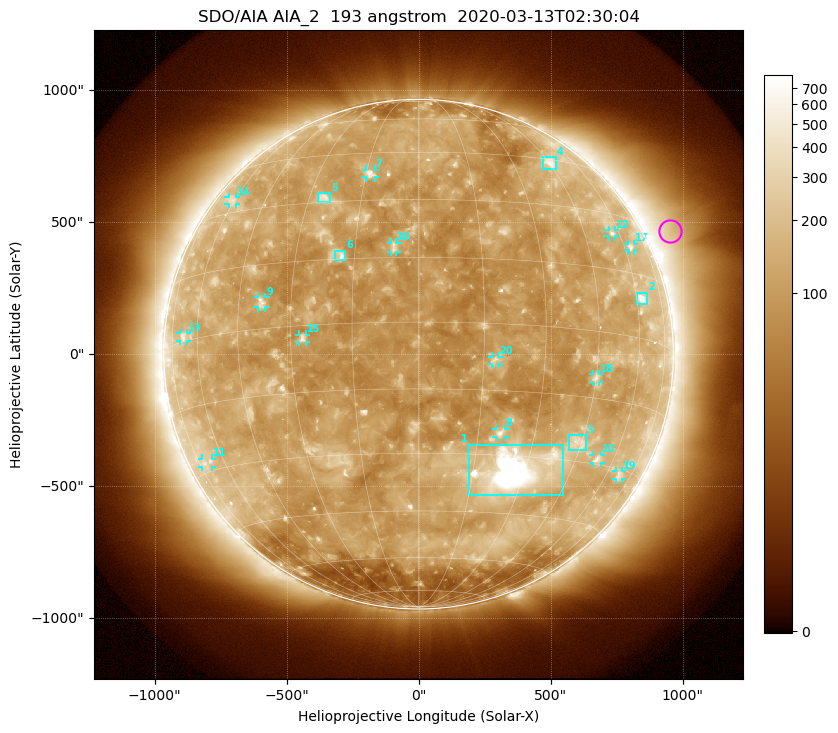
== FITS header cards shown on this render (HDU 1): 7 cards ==
TELESCOP= 'SDO/AIA'
INSTRUME= 'AIA_2'
WAVELNTH=                  193
WAVEUNIT= 'angstrom'
DATE-OBS= '2020-03-13T02:30:04.84'
CTYPE1  = 'HPLN-TAN'
CTYPE2  = 'HPLT-TAN'

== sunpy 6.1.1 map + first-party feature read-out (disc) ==
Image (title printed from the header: SDO/AIA AIA_2  193 angstrom  2020-03-13T02:30:04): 1024 x 1024 px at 2.4 arcsec/px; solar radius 965 arcsec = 402 px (full disc in frame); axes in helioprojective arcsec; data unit not stated in the header (colour bar unlabelled)
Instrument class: DISC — disc imager (sunpy class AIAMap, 193 A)
Bright regions (active regions / flare kernels): reference = the median radial profile (limb darkening/brightening removed); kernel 9 px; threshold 5 sigma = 171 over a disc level ~108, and >= 1.15x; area >= 12 px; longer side >= 10 px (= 24 arcsec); searched inside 0.97 R_sun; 26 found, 20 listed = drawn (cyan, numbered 1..; 14 of them under ~33 arcsec drawn as corner ticks so the feature stays visible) (cap 20 boxes per figure: the strongest are kept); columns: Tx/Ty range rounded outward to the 5 arcsec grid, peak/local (2 s.f.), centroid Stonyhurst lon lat
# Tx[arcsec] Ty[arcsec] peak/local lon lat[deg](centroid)
1 190..550 -535..-340 18 +27 -33
2 825..870 190..235 6.6 +63 +9
3 570..635 -365..-305 3.6 +44 -26
4 470..520 700..750 4.3 +46 +44
5 -385..-335 575..610 3.9 -26 +31
6 -320..-275 355..390 5.7 -18 +16
7 -200..-165 670..700 4.8 -14 +38
8 290..330 -315..-280 5 +21 -25
9 -610..-580 175..215 4.4 -38 +6
10 660..690 -415..-380 3.9 +53 -29
11 -820..-780 -430..-395 2.7 -70 -28
12 720..745 445..470 3.8 +56 +24
13 -905..-875 50..80 3.1 -67 +1
14 -720..-690 565..595 2.7 -62 +34
15 -450..-425 45..75 4.2 -27 -3
16 -105..-85 385..425 3.6 -6 +18
17 790..815 390..420 3.1 +64 +22
18 660..685 -105..-75 3.6 +45 -11
19 745..770 -475..-445 2.8 +67 -31
20 275..305 -35..-10 4 +18 -8
Off-limb structures (1.02-1.3 R_sun): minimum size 162 px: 5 found; the strongest spans PA ~270..315 deg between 1.02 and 1.3 R_sun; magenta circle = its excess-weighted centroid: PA ~295 deg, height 1.1 R_sun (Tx ~955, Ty ~465 arcsec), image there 2.5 x the reference